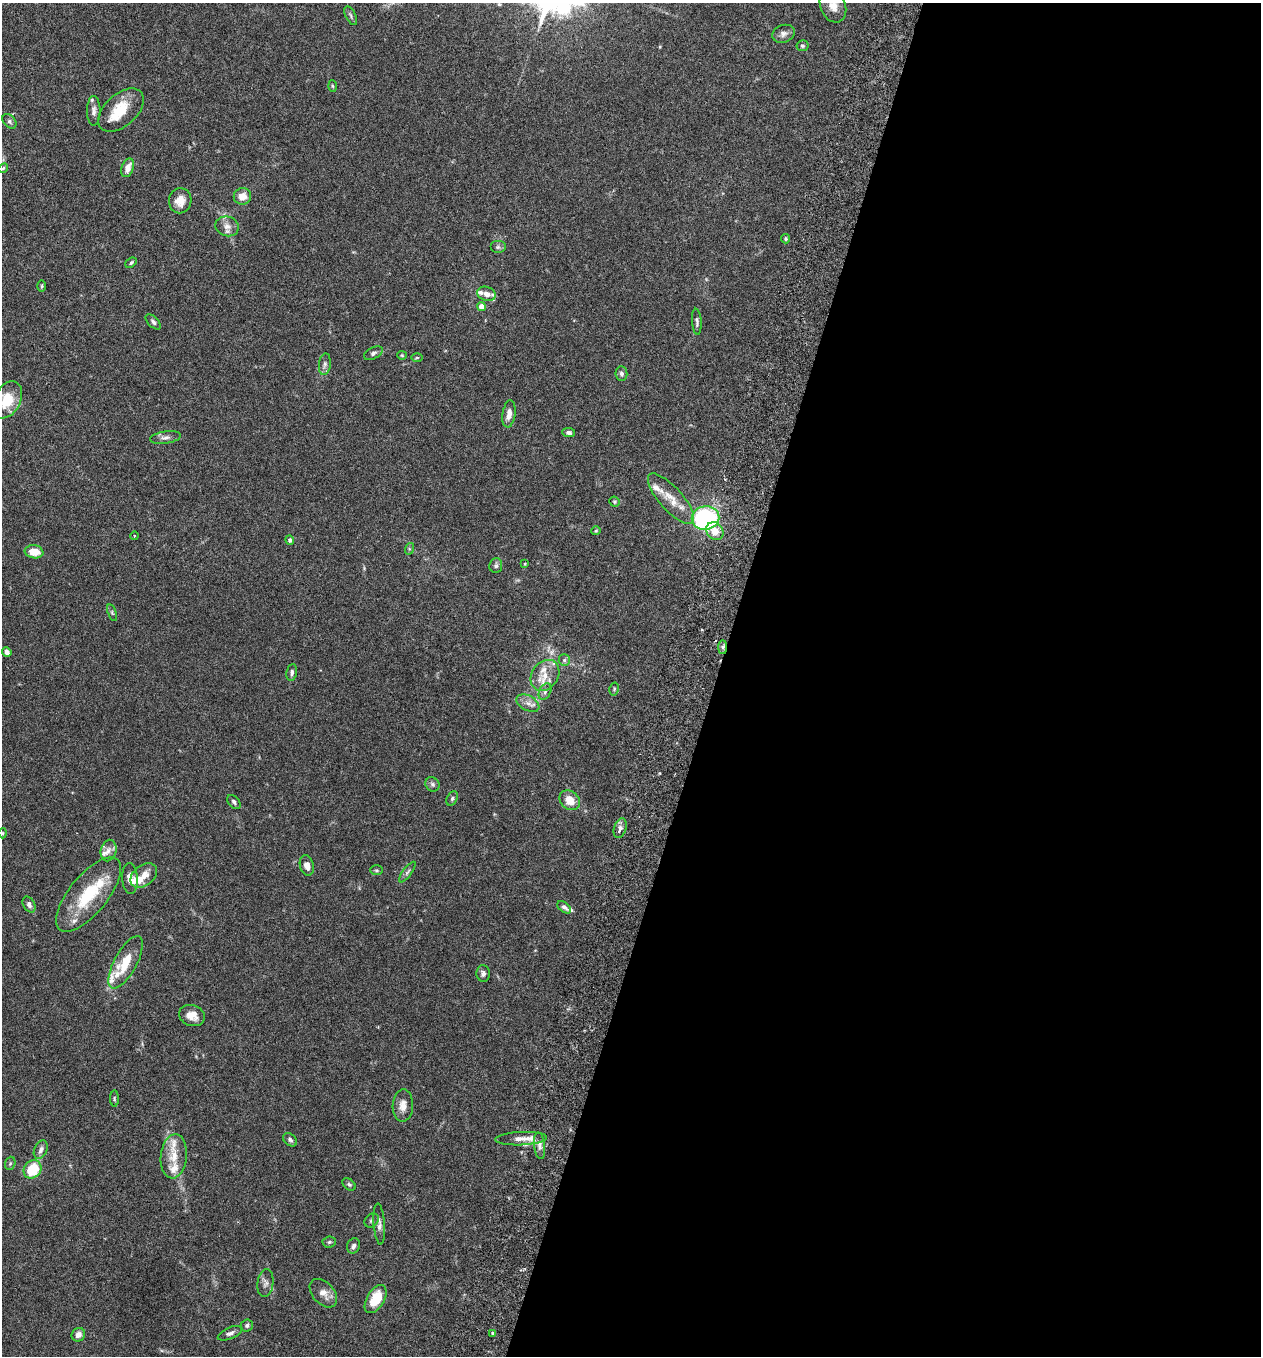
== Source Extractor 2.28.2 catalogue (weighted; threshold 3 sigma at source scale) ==
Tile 12 of 4 x 4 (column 4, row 3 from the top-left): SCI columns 3967-5225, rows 1382-2735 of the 5545 x 5468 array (HDU 1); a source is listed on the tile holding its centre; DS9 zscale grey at full resolution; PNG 1263 x 1358 px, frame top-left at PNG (2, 3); each listed source drawn as its Kron ellipse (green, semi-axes under 4 px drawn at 4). Shown black and unused: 43% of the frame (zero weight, under 3 of 6 exposures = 3% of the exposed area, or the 3 px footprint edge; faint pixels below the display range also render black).
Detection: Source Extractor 2.28.2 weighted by HDU 2 'WHT'; one run over the whole footprint, this tile lists its part. Background 0.0167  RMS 0.0019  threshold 0.00797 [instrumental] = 3 sigma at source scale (4.09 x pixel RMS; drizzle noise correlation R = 1.36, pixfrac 0.8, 0.05/0.05 arcsec/px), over >= 5 px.
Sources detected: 109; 20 inside a brighter listed object's ellipse — not listed separately; the other 89 listed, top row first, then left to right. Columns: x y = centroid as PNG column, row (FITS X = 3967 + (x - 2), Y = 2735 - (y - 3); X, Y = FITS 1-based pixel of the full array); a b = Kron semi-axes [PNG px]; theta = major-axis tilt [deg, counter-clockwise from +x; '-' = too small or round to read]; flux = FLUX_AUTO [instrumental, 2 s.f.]
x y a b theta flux
833 6 17 12 -67 1.8
351 16 10 5 -64 0.41
783 34 12 8 21 0.83
802 46 6 5 - 0.31
332 86 5 3 - 0.18
121 110 27 16 42 4.8
94 111 15 6 90 0.82
9 121 8 5 -47 0.41
3 168 5 4 - 0.24
128 168 10 6 70 1.4
242 196 9 8 - 1.5
180 201 12 11 - 2
227 226 12 10 -15 1.2
786 239 5 4 - 0.22
498 247 8 6 0 0.39
131 263 6 4 39 0.29
42 286 6 4 89 0.21
487 294 9 7 -19 0.99
481 307 4 4 - 1.8
153 322 9 5 -46 0.44
697 322 13 5 -86 0.51
373 353 10 5 28 0.5
402 355 4 4 - 0.18
417 358 5 3 - 0.18
325 364 11 6 84 0.63
621 374 7 6 - 0.5
7 400 20 13 61 4.5
509 414 13 6 82 1.3
569 433 6 4 -8 0.48
165 437 15 6 8 0.77
671 499 32 11 -48 3.4
614 502 5 5 - 0.24
705 518 14 12 10 29
596 531 4 4 - 0.19
715 531 9 8 - 2.1
134 536 4 3 - 0.17
290 540 4 4 - 0.48
409 549 6 4 73 0.24
34 552 9 6 -8 2.7
525 564 4 3 - 0.14
496 565 7 6 - 0.43
112 613 9 4 -72 0.27
723 647 7 4 90 0.38
7 652 5 4 - 0.78
564 660 6 5 - 0.35
292 672 8 5 81 0.49
545 675 17 13 53 2.7
614 689 6 5 - 0.26
545 692 9 5 64 0.54
528 703 12 7 -28 1
432 784 7 6 - 0.47
452 798 8 5 64 0.33
570 800 11 9 -42 2.7
234 802 8 5 -48 0.46
620 828 10 6 73 0.78
3 833 5 3 - 0.17
108 851 11 8 76 0.86
307 865 10 7 -76 1
376 870 6 4 -1 0.26
407 872 12 4 53 0.46
144 876 15 10 38 1.8
130 879 15 8 -86 1.5
88 894 45 19 51 9.1
29 905 8 5 -60 0.6
564 907 8 5 -38 0.54
126 962 29 11 61 4.6
483 974 8 7 - 0.58
192 1015 13 10 -17 1.7
114 1099 8 4 -89 0.25
403 1106 16 10 88 1.6
521 1139 26 6 2 1.5
290 1140 8 5 -40 0.43
540 1146 13 5 -84 0.71
41 1150 10 6 64 0.68
174 1156 22 13 84 2.8
10 1163 7 5 68 0.29
32 1169 10 8 47 6.4
349 1184 7 5 -38 0.34
372 1220 8 6 45 0.38
379 1224 20 5 -86 0.85
329 1242 7 5 4 0.32
353 1246 8 6 72 0.6
265 1283 14 8 83 0.86
323 1293 16 11 -48 1.5
376 1299 15 8 59 4.4
247 1326 6 6 - 0.43
230 1333 13 5 23 0.62
492 1333 4 3 - 0.18
78 1335 7 6 - 0.99
Isophote crosses this tile's border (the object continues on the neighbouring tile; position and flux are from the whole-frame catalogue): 2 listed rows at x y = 833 6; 7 400